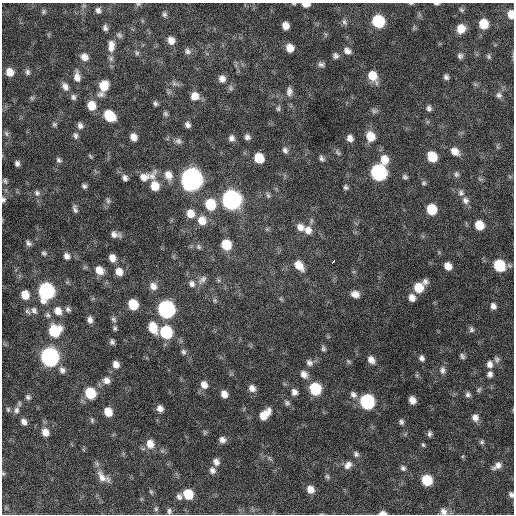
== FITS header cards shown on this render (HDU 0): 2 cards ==
NAXIS1  =                  512 / Axis length
NAXIS2  =                  512 / Axis length

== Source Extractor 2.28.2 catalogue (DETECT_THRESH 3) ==
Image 512 x 512 px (HDU 0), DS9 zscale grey, 1 PNG px = 1 image px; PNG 516 x 516 px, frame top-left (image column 1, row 512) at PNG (2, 3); no overlay
Background 400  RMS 22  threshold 64.6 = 3 sigma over >= 5 px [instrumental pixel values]
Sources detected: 203; all 203 listed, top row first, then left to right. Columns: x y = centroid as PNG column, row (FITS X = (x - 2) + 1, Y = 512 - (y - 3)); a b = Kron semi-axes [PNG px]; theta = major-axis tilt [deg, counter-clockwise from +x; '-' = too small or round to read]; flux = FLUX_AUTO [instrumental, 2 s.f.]
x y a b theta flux
411 3 5 3 - 1.5e+03
138 4 7 5 19 2.3e+03
306 4 7 4 -1 1.1e+04
436 4 6 3 0 2.4e+03
98 10 6 5 - 4.8e+03
461 10 7 5 -42 2.3e+03
43 12 6 6 - 2.8e+03
164 14 7 6 - 3.4e+03
511 14 8 6 -84 1.3e+04
378 21 8 8 - 9.5e+04
344 22 8 6 -73 4.1e+03
483 24 8 7 - 3.0e+04
285 26 7 6 - 1.1e+04
105 28 6 5 - 4.2e+03
461 29 8 7 - 1.9e+04
119 35 9 7 -38 3.5e+03
171 40 8 7 - 1.1e+04
111 46 17 9 89 1.4e+04
290 48 7 6 - 1.5e+04
188 51 9 7 -52 5.1e+03
347 51 9 7 -38 6.9e+03
137 53 7 5 -66 2.8e+03
335 56 7 7 - 4.4e+03
460 56 7 6 - 3.9e+03
489 56 7 6 - 2.6e+03
84 57 9 8 - 1.0e+04
321 64 8 6 1 4.3e+03
10 72 8 7 - 1.5e+04
27 72 8 6 -71 4.1e+03
373 76 11 8 -60 2.5e+04
77 77 12 7 -83 1.1e+04
446 77 6 5 - 4.1e+03
222 79 9 8 - 8.7e+03
175 83 10 5 -14 4.6e+03
104 86 10 8 75 2.8e+04
65 87 11 8 -62 8.5e+03
231 88 9 6 -83 3.6e+03
289 91 12 8 87 7.1e+03
101 94 12 8 18 7.4e+03
499 95 8 8 - 4.7e+03
195 96 9 9 - 1.4e+04
73 97 8 6 -76 4.4e+03
32 98 6 5 - 2.3e+03
155 103 6 5 - 3.3e+03
91 105 9 8 - 2.2e+04
278 108 8 5 74 2.9e+03
429 108 7 6 - 4.2e+03
374 111 9 6 -15 3.7e+03
165 114 7 6 - 2.9e+03
109 116 9 7 -43 5.2e+04
54 124 6 5 - 2.6e+03
80 125 8 7 - 5.5e+03
187 125 7 5 -60 5.1e+03
6 133 9 5 -71 3.2e+03
75 135 9 6 -74 4.2e+03
370 136 11 9 -74 2.2e+04
133 137 7 6 - 1.1e+04
247 137 7 7 - 5.2e+03
231 138 8 7 - 6.2e+03
350 138 7 6 - 7.6e+03
178 141 9 8 - 5.3e+03
285 150 9 7 -63 5.0e+03
455 151 11 8 -36 1.2e+04
337 152 11 5 -53 3.5e+03
428 154 4 3 - 8.3e+03
90 156 7 3 -54 1.7e+03
432 157 8 7 - 3.2e+04
259 158 8 7 - 3.2e+04
322 158 7 5 -59 3.8e+03
59 160 7 6 - 3.4e+03
384 160 11 9 89 2.0e+04
17 163 5 4 - 4.2e+03
379 172 9 8 - 3.2e+05
456 174 8 6 86 3.7e+03
168 175 12 9 -64 1.4e+04
144 177 21 11 24 1.9e+04
405 177 6 5 - 3.3e+03
125 178 8 7 - 5.0e+03
192 179 10 9 - 1.2e+06
5 181 6 5 - 2.6e+03
424 183 7 6 - 2.8e+03
84 186 6 5 - 3.3e+03
155 186 10 9 - 2.4e+04
346 187 6 5 - 3.2e+03
37 193 8 7 - 4.4e+03
461 193 9 8 - 5.4e+03
268 195 9 5 -70 3.2e+03
3 200 7 5 88 3.1e+03
231 200 10 9 - 6.7e+05
465 200 10 8 -53 7.0e+03
108 201 8 6 -76 3.5e+03
210 204 10 9 - 4.8e+04
75 209 9 4 -72 4.2e+03
431 209 8 7 - 4.3e+04
190 213 9 8 - 1.6e+04
202 221 10 9 - 1.7e+04
479 225 8 7 - 2.7e+04
300 227 11 9 -35 1.1e+04
308 230 11 9 -75 1.2e+04
115 234 9 5 -13 7.4e+03
28 243 7 5 -42 4.1e+03
226 245 8 7 - 3.8e+04
199 247 7 6 - 3.4e+03
44 253 7 6 - 2.9e+03
67 256 8 7 - 6.6e+03
112 258 8 7 - 1.1e+04
333 261 4 3 - 1.0e+04
299 265 12 8 -50 1.9e+04
499 265 9 8 - 6.2e+04
448 266 7 6 - 1.3e+04
99 270 11 8 -48 1.6e+04
119 272 9 8 - 1.4e+04
202 279 14 8 44 7.2e+03
218 280 6 4 -71 2.2e+03
425 281 8 8 - 5.6e+03
192 284 10 8 -62 7.2e+03
153 286 10 8 -55 1.0e+04
419 288 9 9 - 3.0e+04
46 291 10 8 -90 3.2e+05
355 294 9 7 -17 9.8e+03
25 295 8 7 - 2.0e+04
412 298 9 8 - 9.3e+03
281 299 7 4 -44 2.2e+03
215 300 7 5 -60 2.5e+03
133 304 8 7 - 4.1e+04
493 306 7 6 - 6.0e+03
68 309 8 6 -42 4.2e+03
166 309 9 8 - 4.3e+05
27 311 9 6 -38 3.8e+03
34 311 10 7 -64 5.6e+03
58 311 11 9 -56 1.4e+04
48 315 7 7 - 3.9e+03
113 319 8 6 -46 3.8e+03
90 320 8 6 -84 6.8e+03
153 327 12 8 -66 2.8e+04
115 328 7 5 -84 3.0e+03
471 329 8 6 -68 3.7e+03
54 331 10 10 - 5.9e+04
166 332 9 8 - 9.9e+04
112 342 7 5 -70 4.0e+03
323 348 7 5 -70 3.1e+03
183 352 8 6 -72 3.8e+03
462 356 7 5 -65 3.5e+03
50 357 9 8 - 5.8e+05
422 358 7 6 - 4.8e+03
497 359 9 7 -76 4.4e+03
371 360 9 7 -55 9.3e+03
309 363 9 8 - 5.7e+03
116 364 8 7 - 9.1e+03
490 364 9 7 -84 7.5e+03
62 370 9 8 - 6.3e+03
442 370 11 7 -90 6.0e+03
304 374 11 8 -55 9.0e+03
490 374 8 7 - 5.2e+03
106 380 9 9 - 8.5e+03
204 385 9 8 - 1.0e+04
252 388 9 8 - 8.7e+03
315 388 9 8 - 7.1e+04
479 390 8 5 46 2.7e+03
294 392 8 6 -69 6.6e+03
90 393 9 8 - 5.7e+04
224 394 7 6 - 1.0e+04
468 394 7 7 - 4.1e+03
353 395 9 7 -43 6.0e+03
28 397 7 7 - 3.8e+03
412 400 7 6 - 1.1e+04
367 402 9 8 - 2.0e+05
287 403 8 7 - 3.9e+03
160 408 7 6 - 7.9e+03
8 409 7 5 -89 2.7e+03
16 410 10 9 - 7.1e+03
108 412 8 7 - 2.0e+04
265 414 13 7 47 2.0e+04
475 417 9 8 - 8.5e+03
92 420 6 5 - 2.5e+03
24 422 7 6 - 7.0e+03
401 422 7 5 -64 3.7e+03
45 432 10 8 -64 1.3e+04
429 434 6 4 88 3.6e+03
222 440 7 7 - 6.6e+03
482 442 6 6 - 2.7e+03
150 444 11 9 -73 1.5e+04
423 445 5 4 - 2.1e+03
356 454 7 7 - 4.0e+03
463 456 6 3 71 1.4e+03
216 462 8 7 - 7.3e+03
348 465 11 8 50 8.6e+03
497 466 13 7 34 8.4e+03
403 468 7 7 - 3.8e+03
212 470 9 7 -68 6.1e+03
3 473 6 5 - 1.8e+03
327 476 7 5 -54 2.6e+03
102 477 19 10 -55 1.4e+04
427 480 8 7 - 5.4e+04
310 489 7 6 - 1.2e+04
151 492 7 5 -63 2.3e+03
188 494 8 7 - 3.6e+04
511 494 7 5 -67 4.1e+03
179 497 8 7 - 5.3e+03
156 509 7 5 89 2.8e+03
169 511 8 5 -86 3.7e+03
443 511 9 8 - 6.9e+03
382 513 7 4 0 6.4e+03
At the frame edge (FLAGS 8, measured only in part): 10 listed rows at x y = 411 3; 138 4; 306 4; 436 4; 511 14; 3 200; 3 473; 511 494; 443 511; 382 513